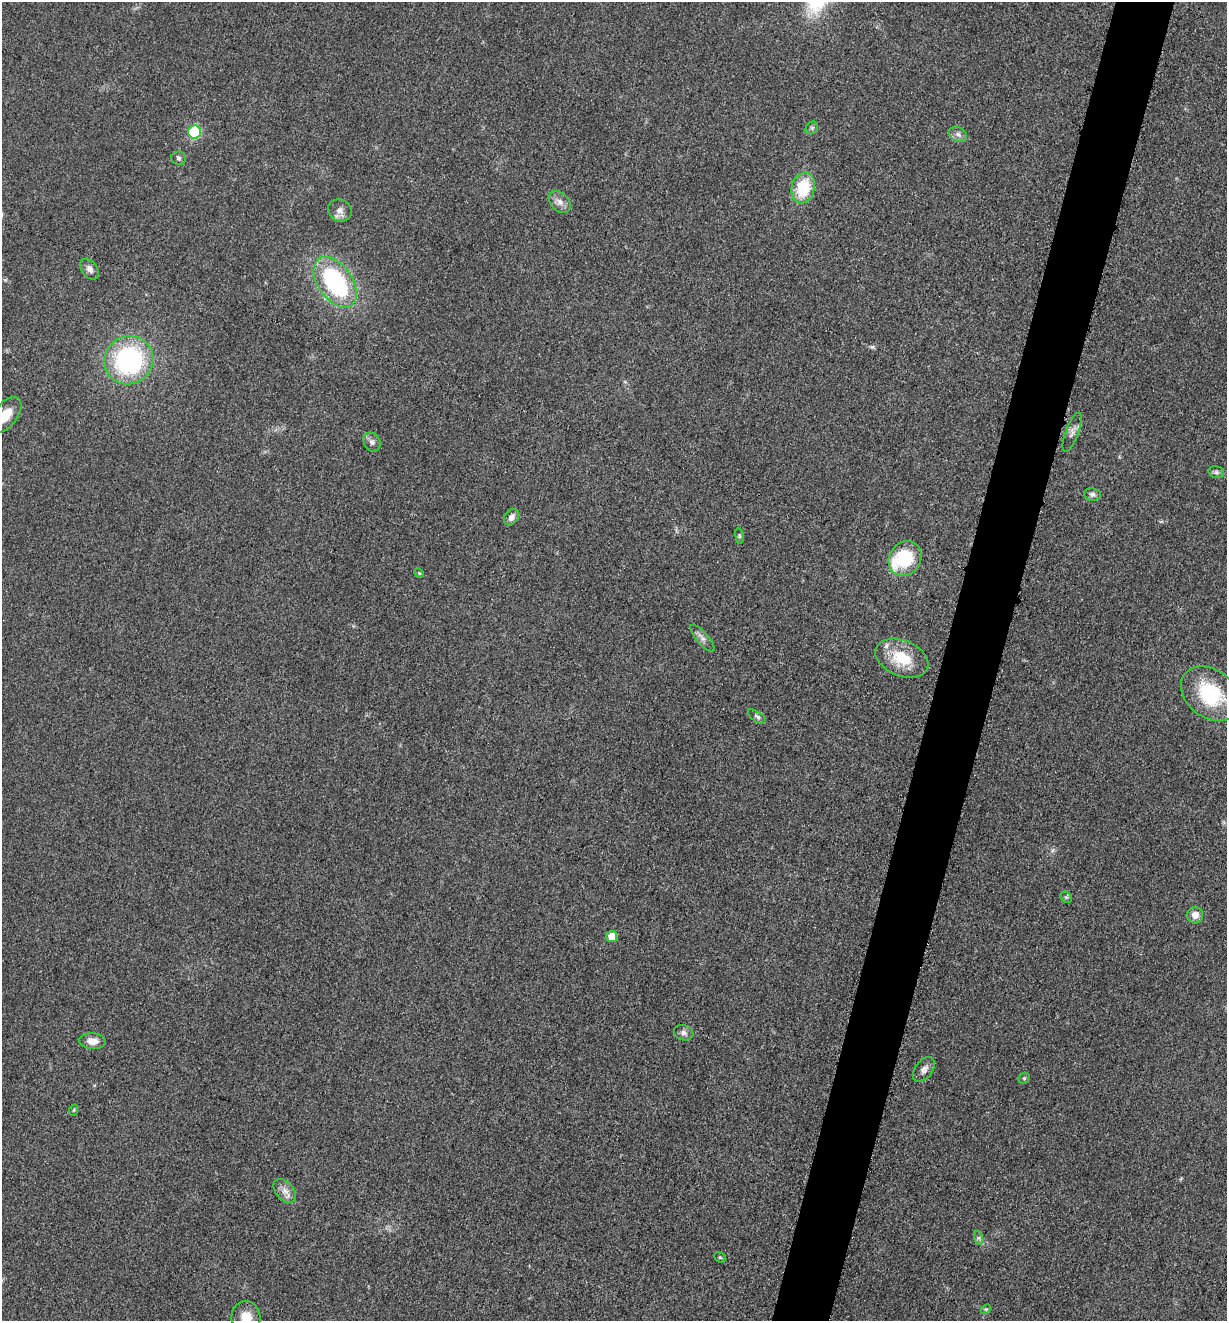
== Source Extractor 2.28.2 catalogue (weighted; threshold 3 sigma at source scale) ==
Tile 10 of 4 x 4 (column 2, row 3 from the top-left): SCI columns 1489-2713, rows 1330-2648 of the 5304 x 5292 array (HDU 1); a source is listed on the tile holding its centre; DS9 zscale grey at full resolution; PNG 1229 x 1323 px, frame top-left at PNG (2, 2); each listed source drawn as its Kron ellipse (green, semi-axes under 4 px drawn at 4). Shown black and unused: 5% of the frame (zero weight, under 3 of 5 exposures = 1% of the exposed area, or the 3 px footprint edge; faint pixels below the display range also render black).
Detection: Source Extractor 2.28.2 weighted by HDU 2 'WHT'; one run over the whole footprint, this tile lists its part. Background 0.0509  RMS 0.0056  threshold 0.0251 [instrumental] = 3 sigma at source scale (4.5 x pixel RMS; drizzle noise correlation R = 1.50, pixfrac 1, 0.05/0.05 arcsec/px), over >= 5 px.
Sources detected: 38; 1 inside a brighter object's white glare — neither listed nor drawn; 1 inside a brighter listed object's ellipse — not listed separately; the other 36 listed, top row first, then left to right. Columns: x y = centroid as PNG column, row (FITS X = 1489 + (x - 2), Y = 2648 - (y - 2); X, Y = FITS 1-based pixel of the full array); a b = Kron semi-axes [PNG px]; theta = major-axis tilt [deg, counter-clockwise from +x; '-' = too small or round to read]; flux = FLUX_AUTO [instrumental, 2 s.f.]
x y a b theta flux
812 128 7 5 46 1.1
194 132 6 6 - 38
958 134 10 7 -29 2.3
179 158 7 6 - 1.3
803 188 15 11 76 24
560 202 13 9 -43 3.5
340 210 12 10 -31 3.5
90 269 11 7 -54 2.6
335 282 28 17 -55 69
129 360 25 24 - 84
5 415 21 11 51 9.4
1072 432 21 6 70 3.1
372 442 10 8 -58 2.2
1216 472 8 6 -14 1.4
1092 494 8 6 -9 1.9
512 517 9 6 54 3
739 536 8 4 -82 0.8
905 559 18 15 57 28
419 573 5 4 - 0.58
702 638 17 6 -49 2.8
902 658 28 18 -22 19
1210 694 32 23 -39 38
757 717 10 5 -34 1.3
1066 897 6 5 - 0.99
1195 915 8 8 - 4.3
612 936 5 5 - 9.3
684 1033 10 7 -18 2
92 1041 13 8 -5 5.2
924 1069 14 8 53 3
1024 1078 6 5 - 0.83
74 1110 6 3 71 0.58
285 1191 14 9 -49 4
979 1238 7 4 -71 1.2
720 1257 6 5 - 0.76
986 1309 5 4 - 0.7
246 1317 16 14 -78 8.4
Isophote crosses this tile's border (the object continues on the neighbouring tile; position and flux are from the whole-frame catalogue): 3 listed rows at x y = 5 415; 1210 694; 246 1317